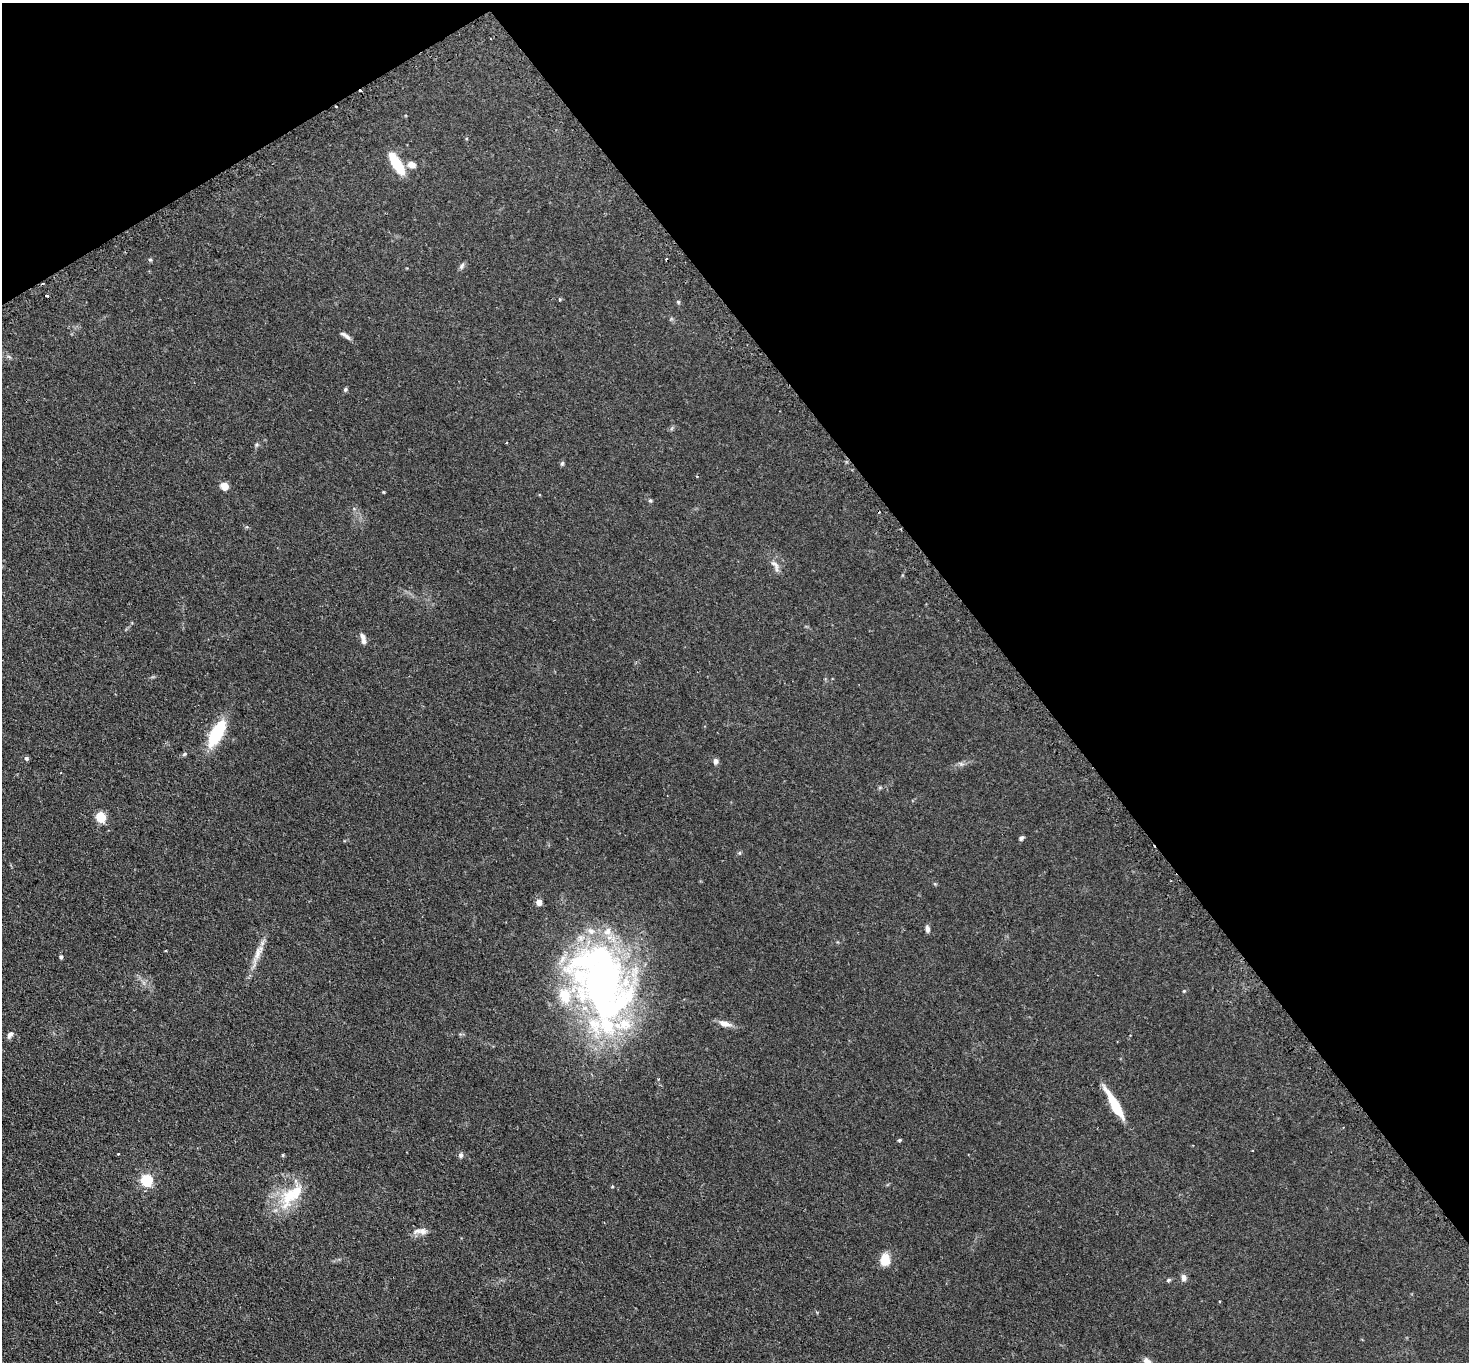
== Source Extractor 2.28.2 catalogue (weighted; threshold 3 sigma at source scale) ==
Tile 3 of 4 x 4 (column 3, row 1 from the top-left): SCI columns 2983-4449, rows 4267-5626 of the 5963 x 5953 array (HDU 1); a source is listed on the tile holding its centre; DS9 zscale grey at full resolution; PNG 1471 x 1364 px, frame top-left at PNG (2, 3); no overlay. Shown black and unused: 34% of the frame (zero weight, under 2 of 3 exposures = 4% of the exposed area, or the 3 px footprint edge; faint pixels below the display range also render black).
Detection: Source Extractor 2.28.2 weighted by HDU 2 'WHT'; one run over the whole footprint, this tile lists its part. Background 0.111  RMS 0.0076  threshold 0.0342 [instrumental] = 3 sigma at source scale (4.5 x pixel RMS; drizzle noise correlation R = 1.50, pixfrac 1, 0.05/0.05 arcsec/px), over >= 5 px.
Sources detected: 62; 1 inside a brighter object's white glare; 5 cosmic-ray / hot-pixel residue — not listed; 8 inside a brighter listed object's ellipse — not listed separately; the other 48 listed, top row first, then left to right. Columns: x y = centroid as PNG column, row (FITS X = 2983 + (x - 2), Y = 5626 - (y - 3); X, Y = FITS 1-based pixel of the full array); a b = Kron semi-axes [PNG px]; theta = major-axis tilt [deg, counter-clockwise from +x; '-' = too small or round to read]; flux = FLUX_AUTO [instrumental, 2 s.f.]
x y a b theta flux
336 106 3 2 - 0.58
397 164 25 9 -58 23
411 165 11 8 -12 4.7
150 260 5 4 - 0.96
462 266 9 6 61 1.9
43 284 3 2 - 1
47 295 3 3 - 6.9
678 302 5 4 - 1.1
345 335 15 5 -33 2.8
345 389 5 5 - 1.2
672 428 7 4 70 1
257 445 6 6 - 1.3
562 463 6 5 - 1.2
224 486 9 8 - 5.8
383 492 3 3 - 0.68
650 501 5 5 - 1
775 565 20 7 -58 4.6
363 637 10 7 -47 3.2
216 733 26 11 60 43
184 754 6 5 - 1.1
26 758 5 5 - 1.7
715 761 8 6 -85 2.3
101 817 7 6 - 20
1021 838 6 5 - 1.8
739 853 6 4 71 0.91
539 902 4 4 - 10
927 929 8 6 -81 2.4
166 951 4 2 - 0.54
258 953 32 8 70 9.4
61 957 4 4 - 1.9
603 984 97 63 -62 360
1184 991 5 4 - 0.67
725 1023 17 7 -14 5.4
10 1035 9 5 58 2.8
658 1079 4 3 - 0.75
1115 1105 28 6 -60 34
899 1140 5 4 - 0.9
1252 1151 3 2 - 0.5
118 1154 3 2 - 0.63
283 1155 4 4 - 0.8
461 1155 7 6 - 2
147 1180 6 5 - 87
612 1186 4 4 - 0.68
289 1196 44 18 61 29
423 1231 10 9 - 4.1
885 1259 12 9 81 12
1184 1278 9 7 -77 3
1168 1280 6 4 22 1.1
Overlapping masked pixels (flux is a lower limit): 2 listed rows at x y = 336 106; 43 284